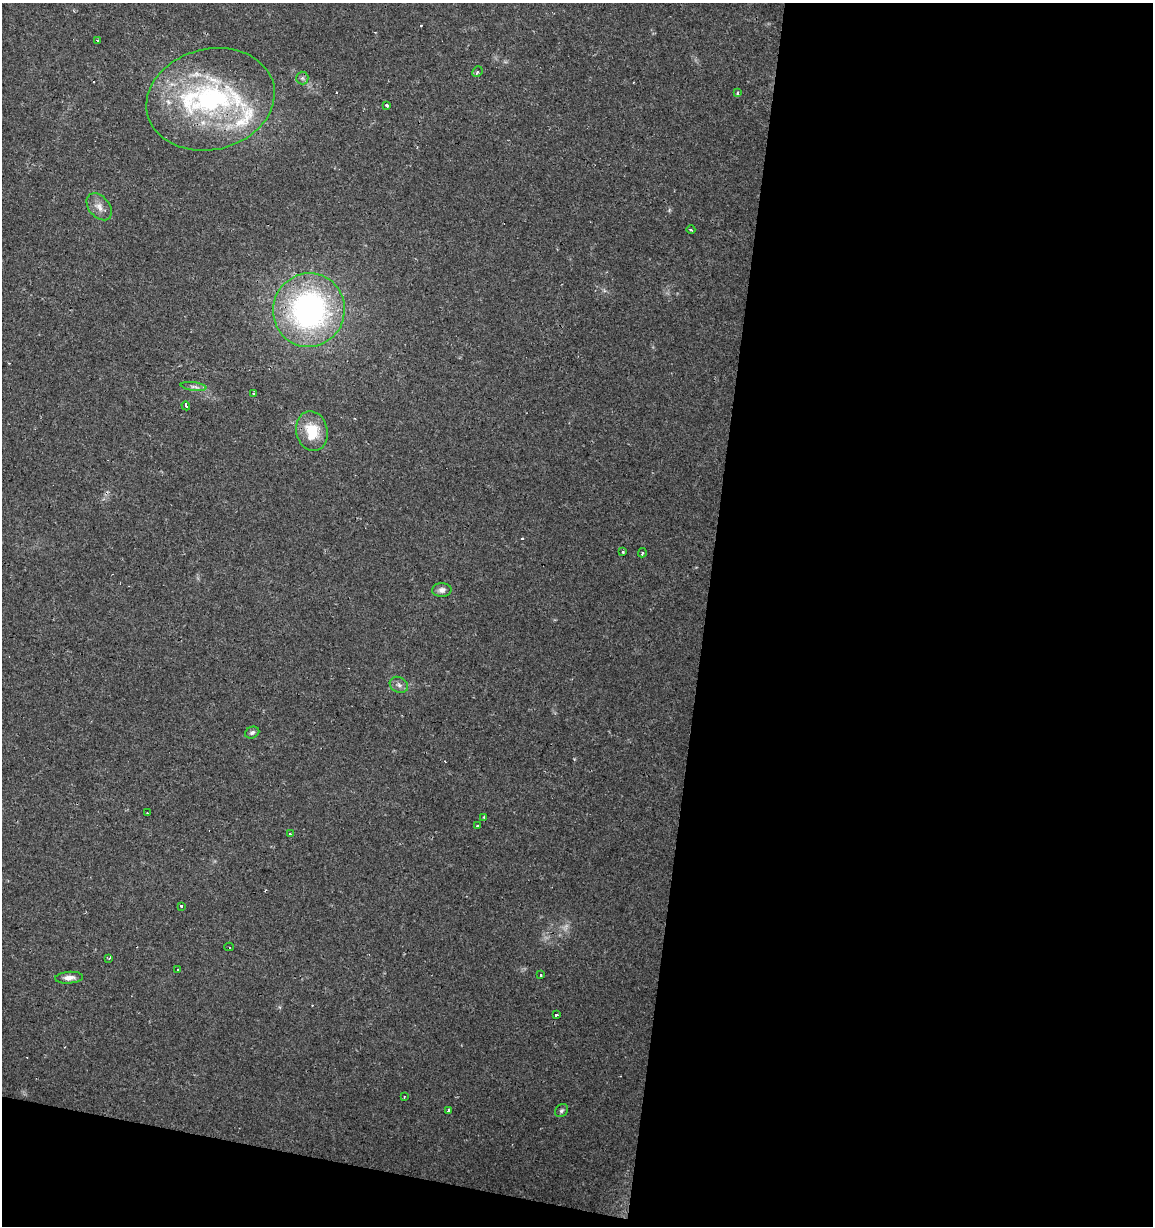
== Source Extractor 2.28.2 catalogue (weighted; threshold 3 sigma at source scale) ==
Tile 16 of 4 x 4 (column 4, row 4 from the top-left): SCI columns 3674-4824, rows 4-1227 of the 5104 x 4901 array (HDU 1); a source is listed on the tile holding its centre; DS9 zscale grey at full resolution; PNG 1155 x 1228 px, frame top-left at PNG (2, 3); each listed source drawn as its Kron ellipse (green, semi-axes under 4 px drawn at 4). Shown black and unused: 42% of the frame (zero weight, under 2 of 3 exposures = <1% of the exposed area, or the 3 px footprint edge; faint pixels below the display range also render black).
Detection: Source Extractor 2.28.2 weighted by HDU 2 'WHT'; one run over the whole footprint, this tile lists its part. Background 0.0295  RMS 0.0034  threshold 0.0154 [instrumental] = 3 sigma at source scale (4.5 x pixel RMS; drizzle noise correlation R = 1.50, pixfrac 1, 0.0396/0.0396 arcsec/px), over >= 5 px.
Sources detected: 43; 1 too faint to see at this stretch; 8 cosmic-ray / hot-pixel residue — neither listed nor drawn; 2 inside a brighter listed object's ellipse — not listed separately; the other 32 listed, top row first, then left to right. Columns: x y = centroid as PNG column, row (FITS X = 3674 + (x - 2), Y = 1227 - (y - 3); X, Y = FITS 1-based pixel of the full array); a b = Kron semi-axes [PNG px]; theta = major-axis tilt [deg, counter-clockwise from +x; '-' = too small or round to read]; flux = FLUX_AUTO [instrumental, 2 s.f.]
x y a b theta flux
98 40 3 3 - 3.7
477 72 5 5 - 0.69
302 78 6 6 - 0.83
737 93 3 3 - 0.71
211 99 65 50 14 72
387 105 3 3 - 1.8
99 207 15 10 -50 2.7
691 230 4 3 - 0.34
309 310 37 36 - 87
194 387 13 4 -7 1.1
254 393 3 3 - 1.4
186 406 4 3 - 1.7
312 431 20 15 -77 11
623 552 3 3 - 0.39
642 553 5 3 - 0.75
442 590 10 6 1 1.5
399 685 9 7 -28 1.4
252 732 7 5 24 0.8
147 813 3 2 - 0.62
484 817 4 3 - 0.41
477 826 4 3 - 0.46
290 834 3 3 - 3.1
181 906 4 3 - 1.6
229 947 5 2 - 1.2
109 958 4 3 - 0.37
178 970 3 2 - 0.29
541 975 3 3 - 0.84
69 978 14 6 4 2
556 1015 3 3 - 1.1
404 1097 3 2 - 0.43
449 1111 4 3 - 2.6
561 1111 7 5 45 0.73
Overlapping masked pixels (flux is a lower limit): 1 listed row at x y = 211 99